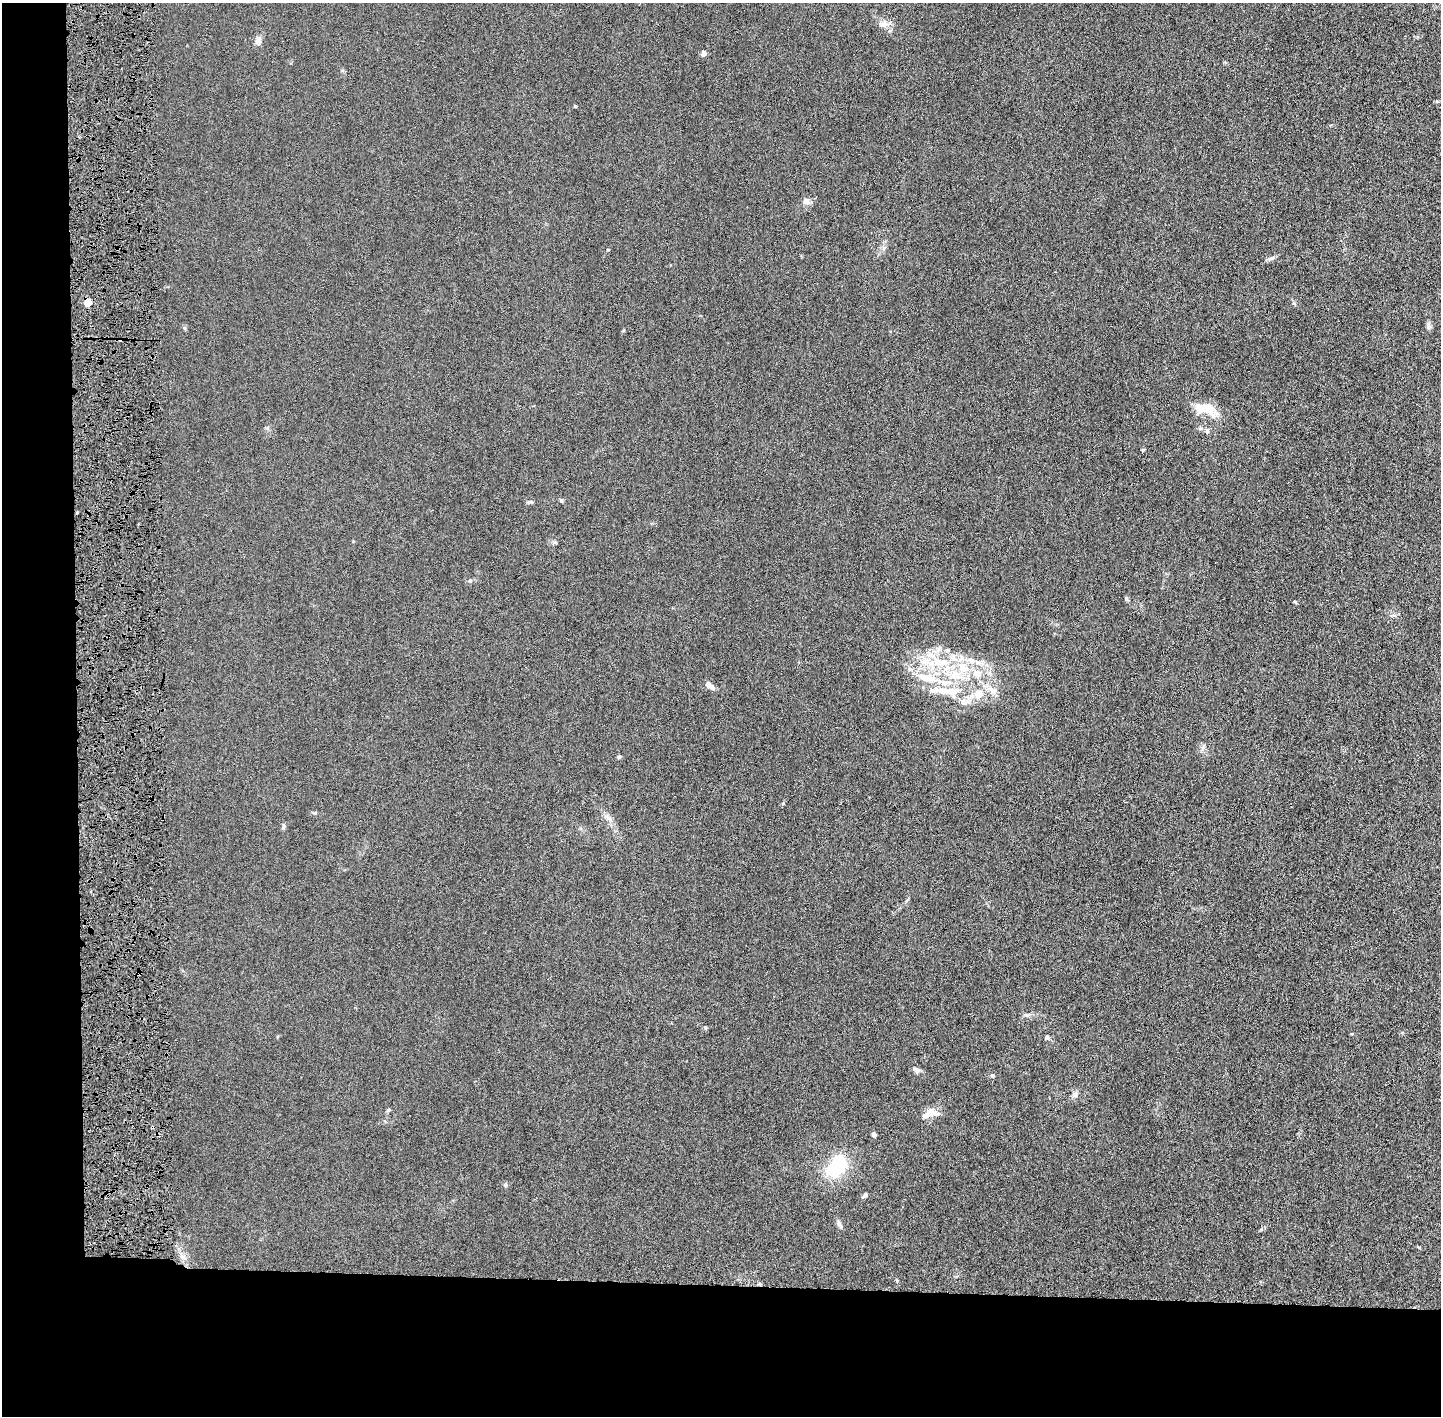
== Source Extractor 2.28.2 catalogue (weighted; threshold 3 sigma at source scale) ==
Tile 7 of 3 x 3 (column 1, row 3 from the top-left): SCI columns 31-1469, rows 7-1420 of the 4376 x 4256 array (HDU 1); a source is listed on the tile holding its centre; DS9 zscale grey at full resolution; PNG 1443 x 1418 px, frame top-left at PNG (2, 3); no overlay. Shown black and unused: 14% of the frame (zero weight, under 4 of 8 exposures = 1% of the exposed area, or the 3 px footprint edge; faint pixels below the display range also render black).
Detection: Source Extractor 2.28.2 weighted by HDU 2 'WHT'; one run over the whole footprint, this tile lists its part. Background 0.0134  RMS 0.0044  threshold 0.0178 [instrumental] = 3 sigma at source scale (4.09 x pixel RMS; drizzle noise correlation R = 1.36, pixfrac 0.8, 0.05/0.05 arcsec/px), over >= 5 px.
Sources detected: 56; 1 inside a brighter object's white glare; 2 cosmic-ray / hot-pixel residue — not listed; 12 inside a brighter listed object's ellipse — not listed separately; the other 41 listed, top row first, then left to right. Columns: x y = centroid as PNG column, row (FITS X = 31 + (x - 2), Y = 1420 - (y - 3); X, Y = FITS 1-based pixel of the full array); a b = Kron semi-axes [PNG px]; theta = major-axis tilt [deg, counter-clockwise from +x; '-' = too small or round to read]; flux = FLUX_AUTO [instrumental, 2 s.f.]
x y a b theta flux
883 24 13 10 1 3.1
258 41 11 8 81 2
704 53 7 6 - 1.3
1437 101 5 5 - 0.47
575 106 3 3 - 0.4
806 201 9 8 - 1.9
608 250 4 3 - 0.27
1271 258 13 4 18 1
88 302 5 4 - 10
1429 327 9 6 -72 1.1
184 328 6 4 -88 0.55
1205 408 33 12 -21 9.7
1200 428 6 4 0 0.72
1207 430 8 5 63 0.85
1143 450 4 4 - 0.43
561 500 6 4 -47 0.57
530 502 7 4 -7 0.78
470 581 6 4 0 0.6
1126 598 6 4 -48 0.57
947 650 5 5 - 0.76
924 662 20 8 11 6.1
939 662 17 11 -27 8.1
964 668 18 13 -47 8.4
709 685 12 6 -39 2.3
943 691 37 11 -15 11
979 694 15 14 - 6.2
619 757 4 4 - 0.91
608 818 14 6 -38 2.1
283 827 6 5 - 0.67
1027 1015 10 5 -15 1.1
1047 1037 6 5 - 0.8
917 1070 9 7 -34 1.5
992 1075 5 4 - 0.53
1075 1094 9 6 34 1.3
389 1110 6 5 - 0.56
931 1112 18 10 -14 3.8
874 1134 5 4 - 1.3
836 1167 23 14 59 28
505 1185 6 5 - 0.73
865 1195 7 4 56 0.8
839 1224 12 5 -62 1.3
Overlapping masked pixels (flux is a lower limit): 1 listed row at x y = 88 302
Unlisted compact peaks at least as high as the median listed source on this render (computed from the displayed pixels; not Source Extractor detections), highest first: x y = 315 813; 1294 303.